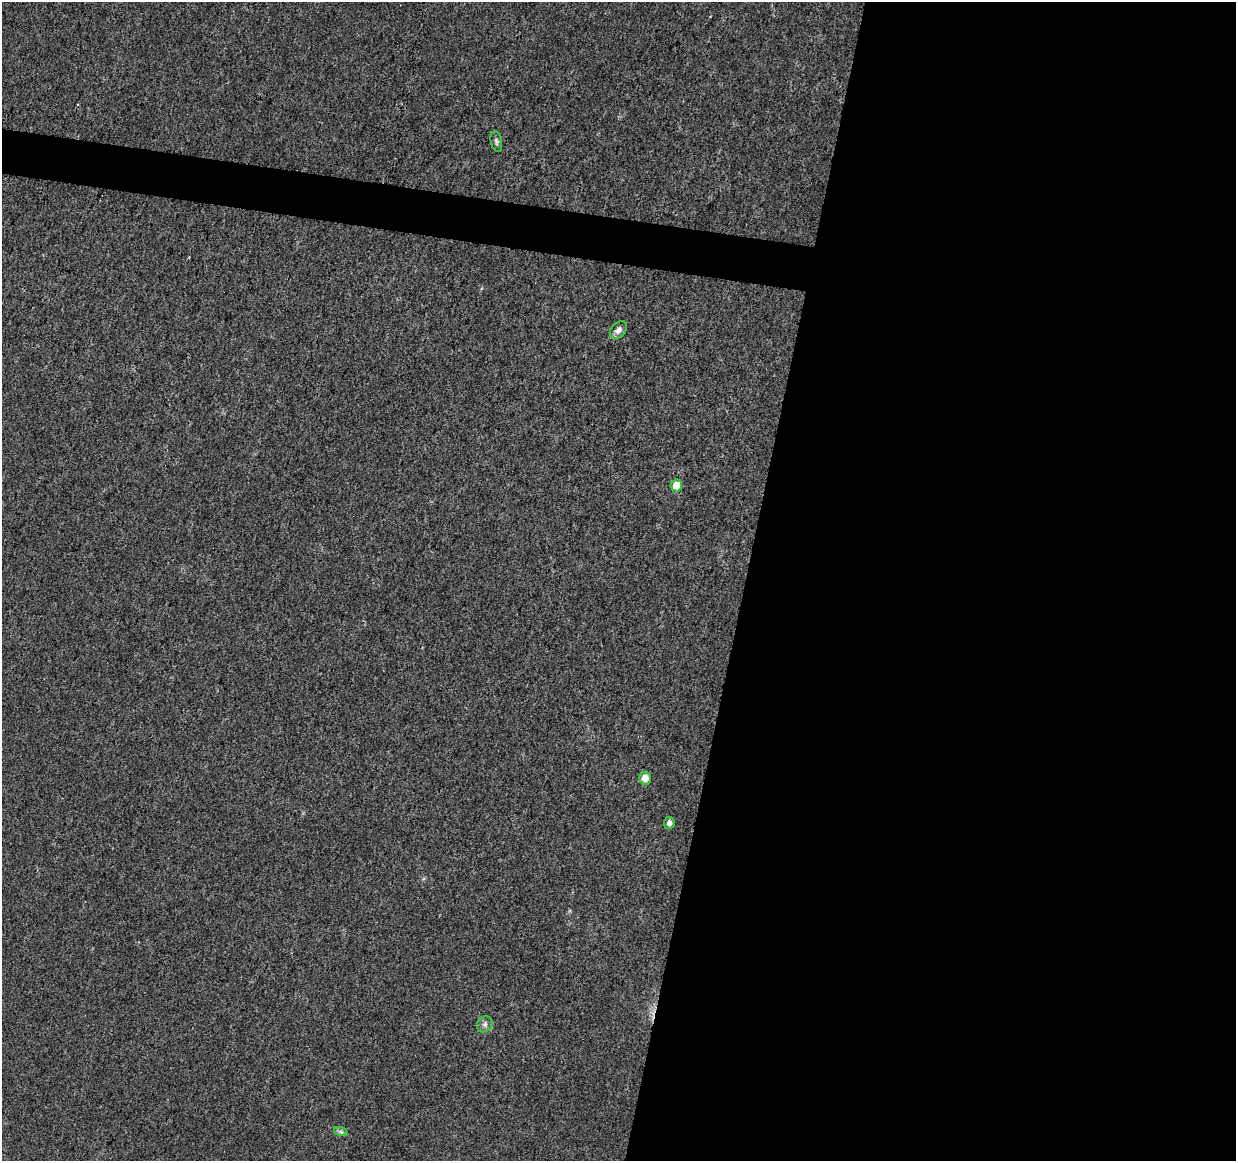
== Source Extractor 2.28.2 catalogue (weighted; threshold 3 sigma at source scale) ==
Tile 12 of 4 x 4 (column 4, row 3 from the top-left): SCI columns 3703-4936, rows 1384-2542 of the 4945 x 5146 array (HDU 1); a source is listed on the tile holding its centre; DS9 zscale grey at full resolution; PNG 1238 x 1163 px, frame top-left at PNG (2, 2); each listed source drawn as its Kron ellipse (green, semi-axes under 4 px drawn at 4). Shown black and unused: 42% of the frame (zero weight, under 3 of 4 exposures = <1% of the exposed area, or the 3 px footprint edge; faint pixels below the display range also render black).
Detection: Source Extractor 2.28.2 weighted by HDU 2 'WHT'; one run over the whole footprint, this tile lists its part. Background 0.0107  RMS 0.0025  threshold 0.0112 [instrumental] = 3 sigma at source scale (4.5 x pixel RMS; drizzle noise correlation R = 1.50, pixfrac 1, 0.0396/0.0396 arcsec/px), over >= 5 px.
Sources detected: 7; all 7 listed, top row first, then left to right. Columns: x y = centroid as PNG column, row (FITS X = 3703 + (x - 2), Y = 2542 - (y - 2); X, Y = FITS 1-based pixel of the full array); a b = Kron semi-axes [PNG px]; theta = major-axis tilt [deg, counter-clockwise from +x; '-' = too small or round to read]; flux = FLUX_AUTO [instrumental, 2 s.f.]
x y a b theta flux
496 142 10 5 -77 0.62
618 330 10 7 49 1.3
676 485 6 6 - 3.6
645 778 6 6 - 2.5
669 823 6 5 - 1.1
485 1024 8 7 - 0.95
341 1132 7 4 -19 0.52